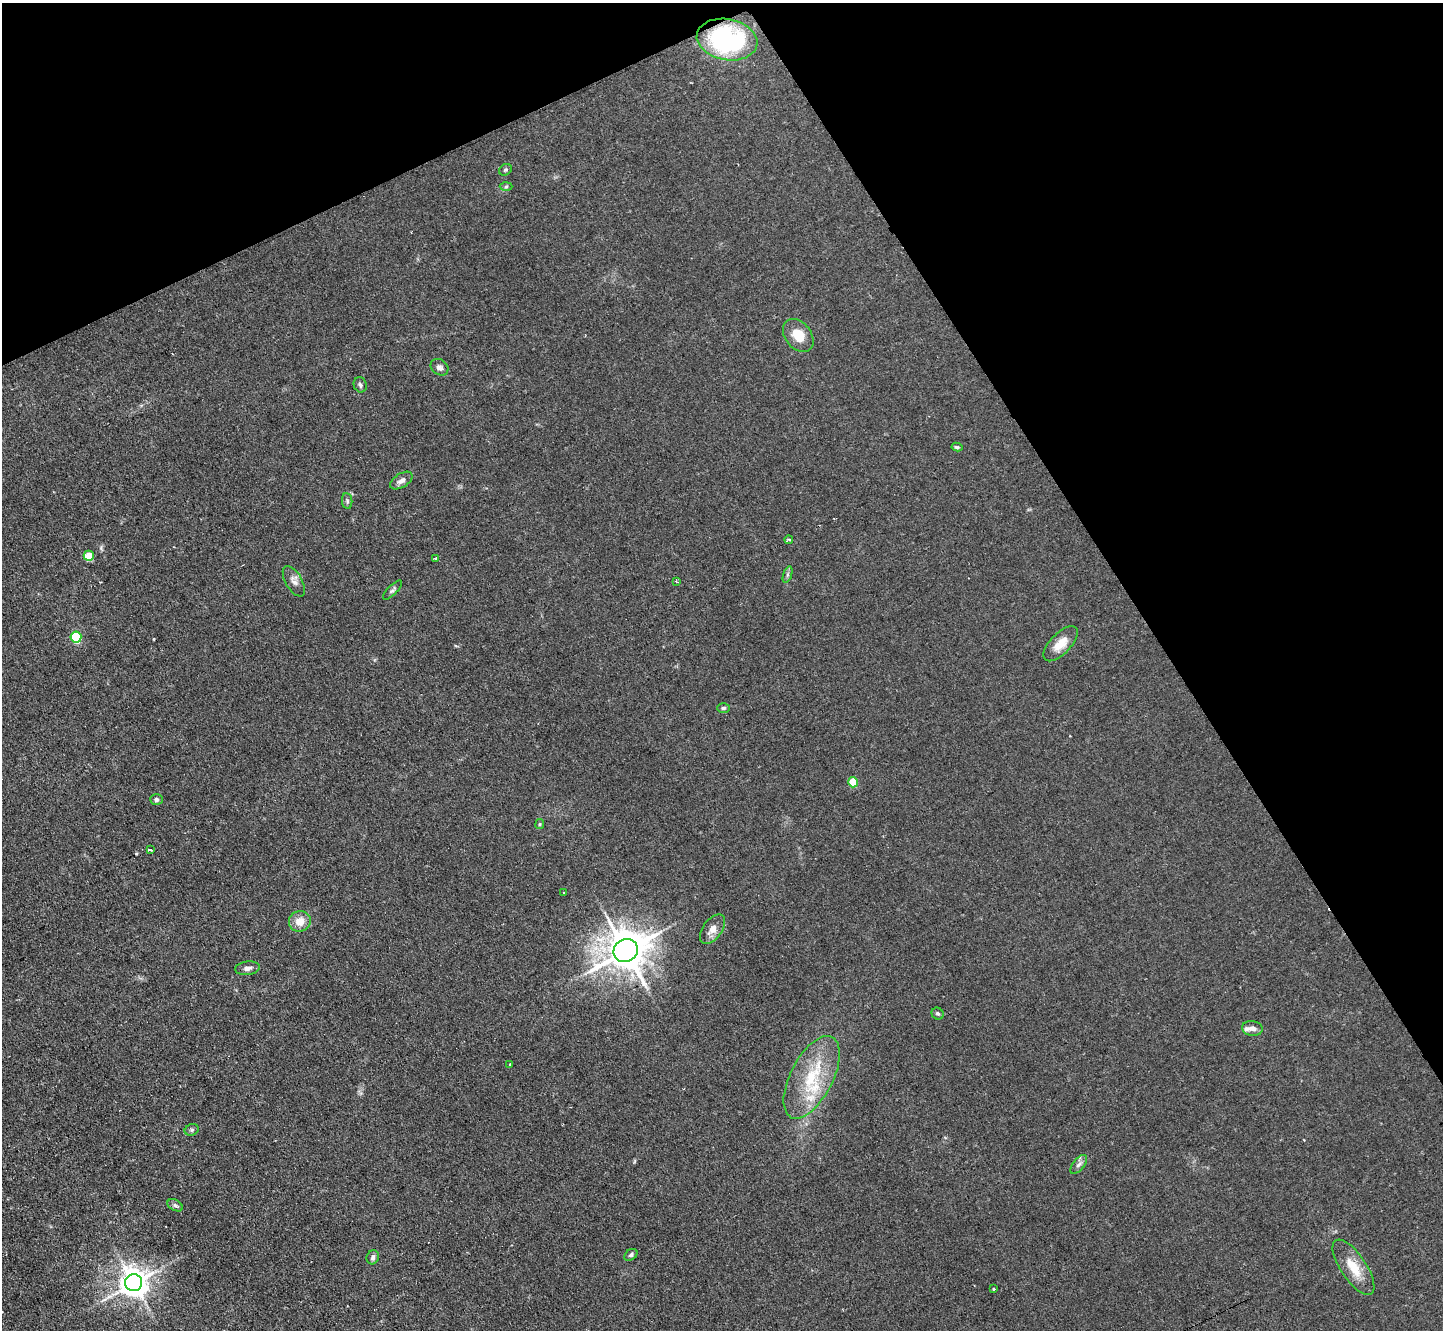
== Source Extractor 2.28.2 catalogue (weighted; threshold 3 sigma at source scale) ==
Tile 3 of 4 x 4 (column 3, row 1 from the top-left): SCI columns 2885-4325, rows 4137-5464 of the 5767 x 5753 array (HDU 1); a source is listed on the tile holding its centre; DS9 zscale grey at full resolution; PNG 1445 x 1332 px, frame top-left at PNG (2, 3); each listed source drawn as its Kron ellipse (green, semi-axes under 4 px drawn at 4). Shown black and unused: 27% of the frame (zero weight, under 2 of 3 exposures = <1% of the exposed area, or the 3 px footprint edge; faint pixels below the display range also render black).
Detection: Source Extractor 2.28.2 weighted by HDU 2 'WHT'; one run over the whole footprint, this tile lists its part. Background 0.0803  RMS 0.0071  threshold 0.032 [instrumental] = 3 sigma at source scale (4.5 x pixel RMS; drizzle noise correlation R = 1.50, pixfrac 1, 0.05/0.05 arcsec/px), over >= 5 px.
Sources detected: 45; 2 cosmic-ray / hot-pixel residue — neither listed nor drawn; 3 inside a brighter listed object's ellipse — not listed separately; the other 40 listed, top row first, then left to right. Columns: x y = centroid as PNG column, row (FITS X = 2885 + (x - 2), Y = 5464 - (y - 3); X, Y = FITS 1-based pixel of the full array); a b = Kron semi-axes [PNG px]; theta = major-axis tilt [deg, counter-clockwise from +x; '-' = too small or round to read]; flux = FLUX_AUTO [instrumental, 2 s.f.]
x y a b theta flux
727 40 30 20 -11 110
505 170 7 5 32 1.1
506 187 6 4 2 1.1
798 335 18 13 -52 14
439 367 9 7 -35 2.7
360 385 8 6 -69 1.8
957 447 5 3 - 1.1
401 481 12 7 31 3.8
347 501 8 5 -82 1.4
789 540 4 3 - 2
89 556 5 5 - 18
435 558 3 2 - 0.77
787 574 8 4 72 1.4
294 581 17 8 -60 4.4
676 581 3 2 - 0.69
392 590 13 4 45 1.7
76 637 5 5 - 62
1061 644 22 10 46 11
723 708 6 5 - 1.2
853 782 5 4 - 22
156 799 6 5 - 1.8
540 824 5 4 - 0.8
150 850 3 3 - 6.7
564 893 3 3 - 1.7
300 921 11 10 - 9.5
712 929 17 9 54 6.1
626 951 12 11 - 2300
247 968 12 6 8 3
938 1014 6 5 - 1.3
1252 1028 10 7 -8 3.7
510 1064 4 2 - 0.44
812 1077 45 21 63 40
192 1130 7 5 21 1.4
1079 1164 11 5 51 2.8
175 1205 8 5 -29 1.8
631 1255 7 5 37 1.6
373 1257 7 6 - 2.2
1353 1267 32 12 -56 16
134 1283 8 8 - 1000
993 1289 3 3 - 1
Overlapping masked pixels (flux is a lower limit): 1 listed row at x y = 727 40